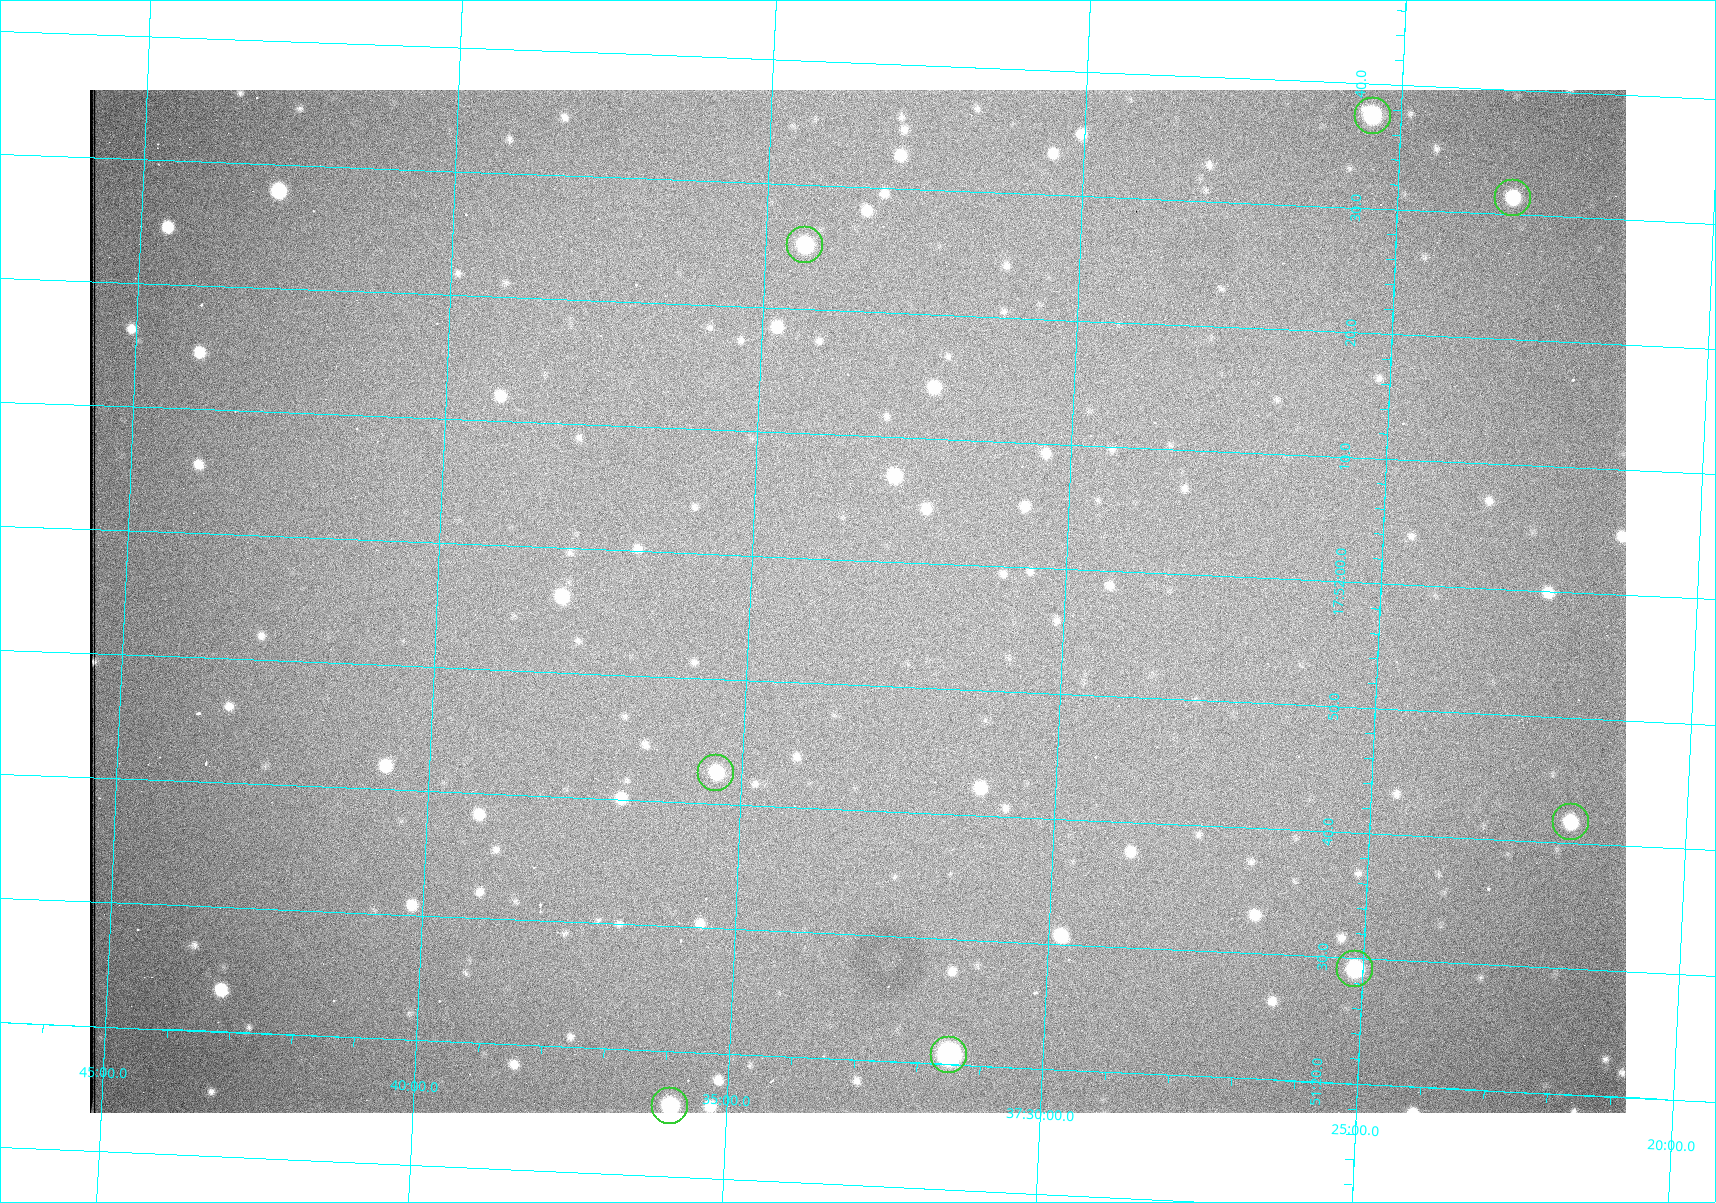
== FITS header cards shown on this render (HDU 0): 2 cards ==
NAXIS1  =                 1536 /fastest changing axis
NAXIS2  =                 1023 /next to fastest changing axis

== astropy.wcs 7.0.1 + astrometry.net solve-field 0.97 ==
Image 1536 x 1023 px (HDU 0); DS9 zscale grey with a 90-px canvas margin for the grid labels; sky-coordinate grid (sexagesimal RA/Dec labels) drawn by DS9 from the SOLVED WCS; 8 Tycho-2 reference stars matched to detected sources circled (green)
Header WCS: RA---TAN/DEC--TAN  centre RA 17:51:57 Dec +37:33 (267.99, +37.55 deg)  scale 0.958 arcsec/px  FOV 24.5' x 16.3'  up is +87 deg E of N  parity flipped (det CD > 0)
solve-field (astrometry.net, Tycho-2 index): VERIFIED the header's WCS against the Tycho-2 star catalogue (8 matches, 0 conflicts) and refined it, rather than solving blind
Solved WCS: RA---TAN-SIP/DEC--TAN-SIP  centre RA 17:51:57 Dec +37:33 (267.99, +37.55 deg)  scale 0.956 arcsec/px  FOV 24.5' x 16.3'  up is +87 deg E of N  parity flipped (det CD > 0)
The solver's refit moves the header's centre by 0.9 arcsec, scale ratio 0.9978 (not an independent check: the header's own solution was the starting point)
Tycho-2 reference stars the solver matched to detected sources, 8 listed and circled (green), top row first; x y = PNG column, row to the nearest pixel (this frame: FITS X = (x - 90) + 1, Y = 1023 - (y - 90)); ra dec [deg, ICRS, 3 dp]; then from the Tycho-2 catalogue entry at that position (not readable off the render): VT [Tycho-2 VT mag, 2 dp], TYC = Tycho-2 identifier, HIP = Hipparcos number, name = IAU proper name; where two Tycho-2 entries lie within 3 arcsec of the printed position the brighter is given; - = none
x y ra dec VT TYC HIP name
1373 116 268.156 +37.424 11.25 2620-712-1 - -
1513 198 268.131 +37.386 12.62 2620-526-1 - -
805 245 268.105 +37.573 11.82 3089-995-1 - -
716 773 267.927 +37.590 11.84 3089-1137-1 - -
1571 822 267.924 +37.364 11.94 2620-391-1 - -
1355 969 267.871 +37.419 11.35 2620-812-1 - -
949 1055 267.836 +37.525 9.96 3089-889-1 - -
670 1106 267.815 +37.598 11.54 3089-1081-1 - -